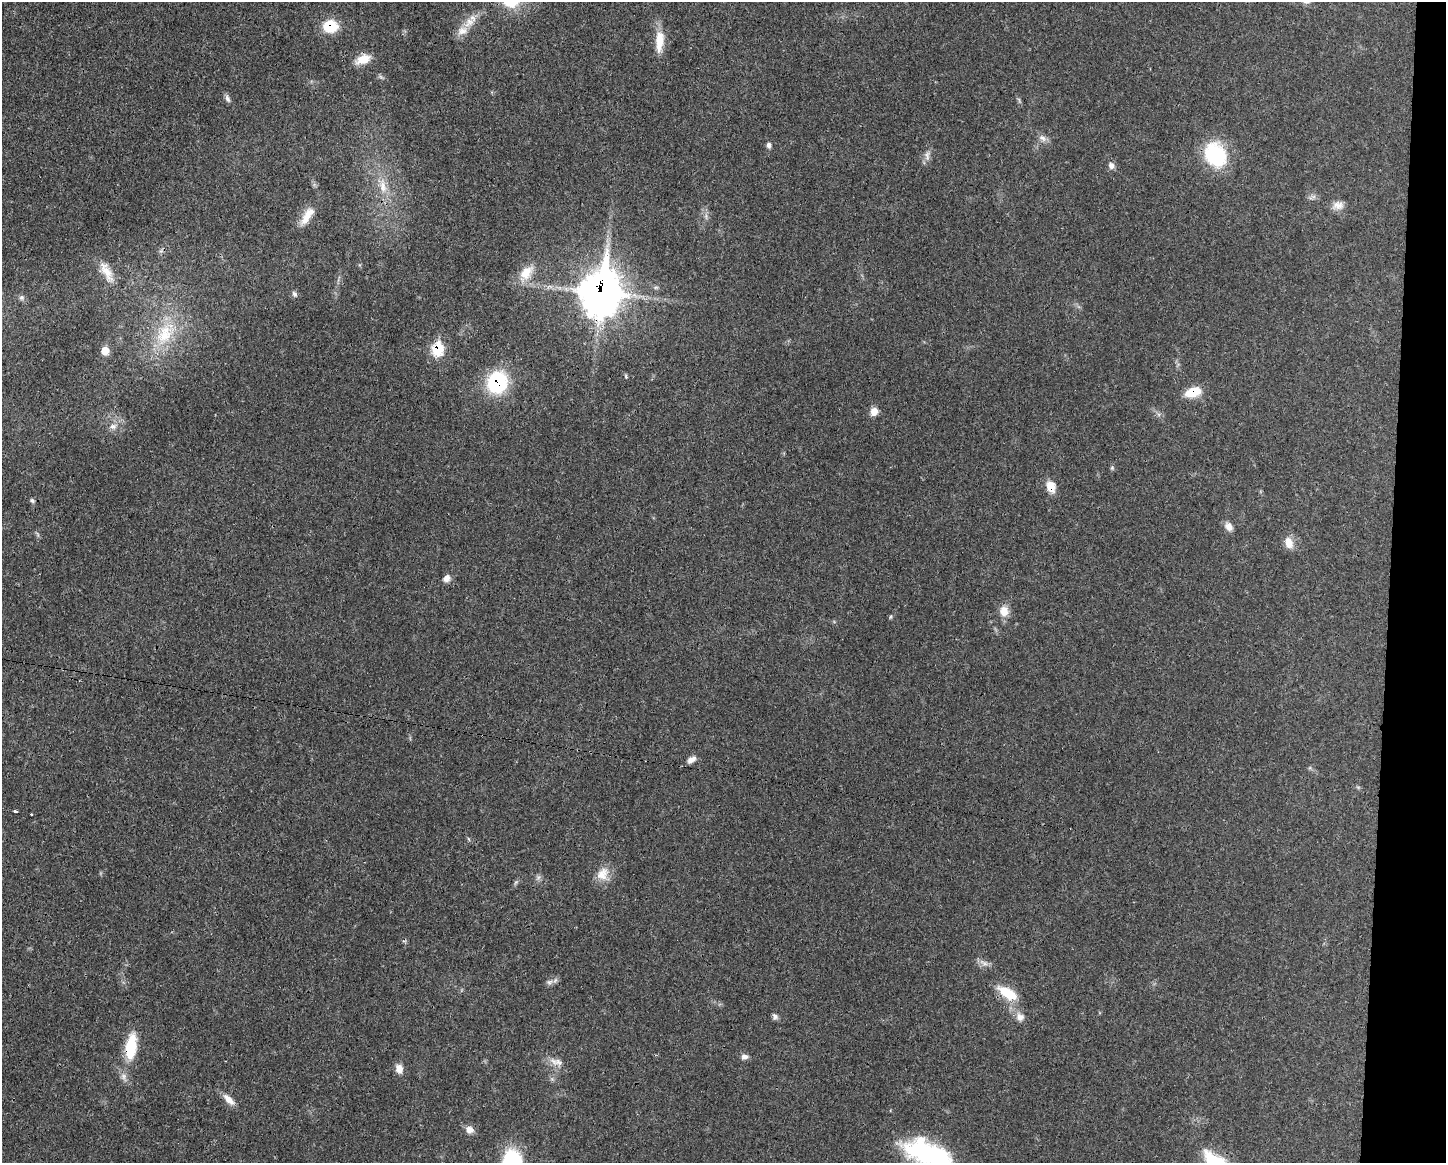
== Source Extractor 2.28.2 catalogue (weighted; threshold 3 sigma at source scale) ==
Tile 6 of 3 x 4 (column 3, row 2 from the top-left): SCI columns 3001-4444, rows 2330-3490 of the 4670 x 4657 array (HDU 1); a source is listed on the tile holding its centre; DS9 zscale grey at full resolution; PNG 1448 x 1165 px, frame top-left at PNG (2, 2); no overlay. Shown black and unused: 4% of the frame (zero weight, under 3 of 4 exposures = <1% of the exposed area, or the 3 px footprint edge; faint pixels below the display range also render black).
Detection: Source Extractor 2.28.2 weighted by HDU 2 'WHT'; one run over the whole footprint, this tile lists its part. Background 0.0206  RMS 0.0023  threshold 0.0102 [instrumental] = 3 sigma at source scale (4.5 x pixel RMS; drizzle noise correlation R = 1.50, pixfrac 1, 0.05/0.05 arcsec/px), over >= 5 px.
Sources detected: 56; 2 too faint to see at this stretch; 1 cosmic-ray / hot-pixel residue — not listed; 1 inside a brighter listed object's ellipse — not listed separately; the other 52 listed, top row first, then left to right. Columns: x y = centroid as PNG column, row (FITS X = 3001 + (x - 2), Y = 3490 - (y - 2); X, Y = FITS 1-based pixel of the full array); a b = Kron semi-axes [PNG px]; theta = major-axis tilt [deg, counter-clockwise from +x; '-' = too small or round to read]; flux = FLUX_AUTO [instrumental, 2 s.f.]
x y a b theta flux
469 22 17 11 42 3
331 26 14 12 3 7.1
659 41 28 10 87 4.5
363 59 19 11 22 3.4
227 98 11 6 -66 0.78
1042 138 12 8 -36 1.2
769 145 7 6 - 0.7
927 155 16 7 83 1.3
1215 155 25 21 -63 17
1111 166 8 8 - 1
383 186 23 9 -80 3.6
1338 205 15 11 3 1.8
307 216 27 10 57 3.5
706 216 9 3 -85 0.58
107 272 32 11 -63 3.6
526 273 25 14 53 4.3
602 292 19 14 80 510
294 294 8 6 -64 0.66
21 297 7 7 - 0.57
165 333 38 22 58 12
438 349 9 8 - 12
105 351 7 6 - 3.4
626 377 6 4 -46 0.29
497 382 23 20 69 18
1193 392 18 10 18 4.9
874 411 9 8 - 1.9
113 426 10 8 12 1.2
1112 468 6 5 - 0.37
1051 487 13 9 -70 3.2
32 500 7 5 -29 0.49
1229 527 10 8 -55 1.6
1289 543 15 10 -73 2.3
446 578 9 7 55 1.3
1004 611 14 12 -85 2.5
890 617 7 3 71 0.27
691 760 13 7 31 1.2
15 812 3 3 - 1.5
602 874 20 14 53 3.3
515 883 7 4 71 0.4
549 982 9 7 17 0.84
1008 993 24 11 -32 6.3
775 1016 9 7 -65 0.71
1020 1017 13 11 -54 1.8
131 1047 27 11 81 9.7
744 1057 9 7 -2 0.89
556 1062 21 9 -18 2.1
399 1069 11 8 -76 1.8
124 1077 12 7 -66 1.2
229 1100 19 8 -44 2
469 1130 10 8 -23 1.6
929 1154 54 24 -23 32
512 1162 27 19 89 18
Overlapping masked pixels (flux is a lower limit): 8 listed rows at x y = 331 26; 602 292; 438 349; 497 382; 1193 392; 1051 487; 1008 993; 131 1047
Isophote crosses this tile's border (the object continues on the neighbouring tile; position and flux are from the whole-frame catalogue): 2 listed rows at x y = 929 1154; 512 1162